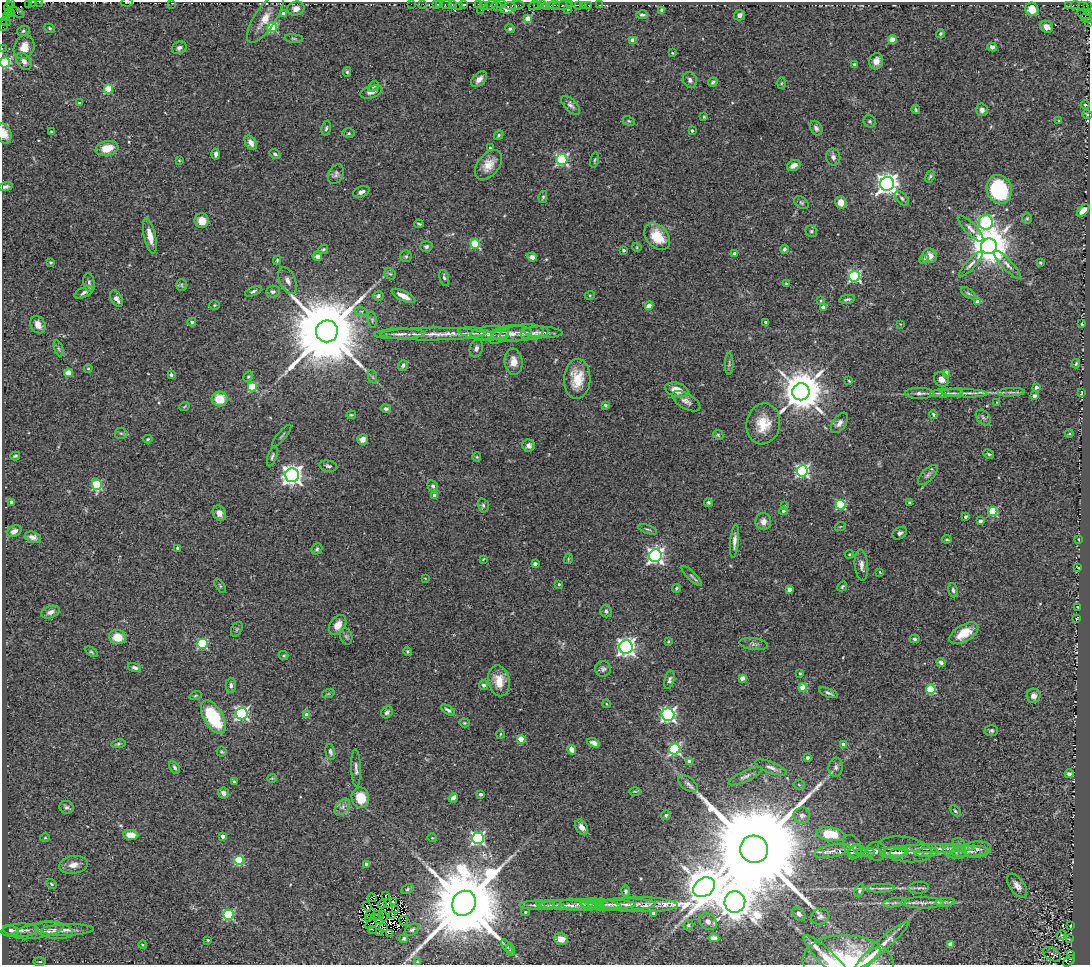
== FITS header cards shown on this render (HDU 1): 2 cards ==
NAXIS1  =                 1088
NAXIS2  =                  963

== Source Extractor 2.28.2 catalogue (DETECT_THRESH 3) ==
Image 1088 x 963 px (HDU 1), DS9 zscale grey, 1 PNG px = 1 image px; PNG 1092 x 967 px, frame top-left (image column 1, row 963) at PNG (2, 2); each listed source drawn as its Kron ellipse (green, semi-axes under 4 px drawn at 4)
Background 0.399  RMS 0.04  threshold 0.12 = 3 sigma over >= 5 px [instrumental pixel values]
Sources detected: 458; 7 with non-positive FLUX_AUTO (blend fragments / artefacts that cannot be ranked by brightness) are neither listed nor drawn; the other 451 listed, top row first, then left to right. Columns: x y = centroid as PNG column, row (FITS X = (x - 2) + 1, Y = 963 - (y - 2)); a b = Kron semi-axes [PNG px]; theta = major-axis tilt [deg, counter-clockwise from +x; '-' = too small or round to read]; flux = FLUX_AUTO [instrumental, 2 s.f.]
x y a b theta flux
11 2 2 2 - 12
32 2 3 2 - 110
39 2 2 2 - 9.4
127 2 6 2 10 1.9
28 3 3 2 - 30
172 3 3 2 - 6.2
411 4 2 2 - 11
423 4 2 2 - 12
436 4 3 2 - 19
440 4 2 2 - 27
463 4 3 3 - 16
501 4 4 2 - 180
446 5 6 3 0 58
452 5 3 3 - 7.1
478 5 4 2 - 54
483 5 4 2 - 21
491 5 7 3 33 130
537 5 3 3 - 26
543 5 3 2 - 65
551 5 3 3 - 54
554 5 6 3 9 82
570 5 2 2 - 10
578 5 3 3 - 47
583 5 2 2 - 4.3
589 5 3 3 - 57
600 5 2 2 - 1.9
1075 5 5 3 - 9.1
8 6 5 4 - 80
459 6 3 2 - 20
497 6 6 3 -32 82
515 6 10 3 5 160
534 6 5 3 - 84
547 6 2 2 - 20
562 6 9 3 4 57
1069 6 2 2 - 9.9
1088 6 3 2 - 56
1084 7 6 3 -42 56
508 8 8 5 16 91
296 9 8 7 - 17
568 9 3 3 - 3.2
1032 9 7 6 - 41
481 10 2 2 - 21
662 10 4 4 - 6.9
8 12 3 3 - 70
17 13 8 2 -33 22
1089 13 4 2 - 35
12 14 3 3 - 250
283 14 4 3 - 14
1085 14 7 4 -12 110
642 15 6 3 -2 5.3
739 15 5 5 - 8.8
6 17 2 2 - 19
265 18 29 10 56 40
528 18 4 4 - 55
1087 18 6 3 -21 58
6 22 5 3 - 38
1089 23 3 2 - 27
3 26 5 3 - 55
272 27 5 5 - 200
1046 27 7 5 -35 13
50 28 5 3 - 3.7
510 29 4 4 - 4.7
23 31 6 5 - 4.4
940 34 4 4 - 3.5
294 39 9 3 -5 4.4
633 40 4 4 - 35
892 40 4 4 - 59
24 47 12 10 66 32
992 47 5 4 - 10
2 48 2 2 - 7.3
179 48 7 6 - 9.1
672 53 3 2 - 2.3
24 61 9 6 -55 15
876 61 8 7 - 18
5 63 5 5 - 350
854 64 3 3 - 3.9
347 72 5 4 - 4
479 79 9 6 44 15
690 80 8 7 - 10
713 82 5 3 - 4.8
781 83 6 4 88 3.1
373 87 6 4 41 4.1
108 89 5 4 - 110
371 92 11 6 16 14
80 103 3 3 - 4.1
571 105 12 6 -45 11
1085 105 4 4 - 2.9
916 110 4 3 - 3.5
982 110 6 6 - 11
1087 114 5 3 - 2.2
704 117 3 3 - 2.9
629 121 6 4 -25 3.7
870 121 6 6 - 5.9
1059 121 4 3 - 2.3
326 128 7 4 80 6
816 128 8 5 -61 8.8
692 131 3 3 - 5.8
52 132 3 3 - 8.8
349 133 6 5 - 4.3
4 134 10 7 -69 25
498 135 5 3 - 4
251 143 8 5 -57 15
107 148 11 7 10 47
490 148 3 3 - 3.5
216 154 5 3 - 8
275 154 6 4 -36 5.4
833 157 8 7 - 11
179 160 4 3 - 2.2
562 160 5 5 - 400
594 160 8 3 79 3.4
488 165 17 10 49 38
794 165 7 5 24 20
336 174 10 7 62 8.6
930 176 6 4 62 4.4
887 184 7 7 - 1900
6 187 7 4 9 7.3
999 189 14 12 -68 230
361 192 9 5 23 9.4
543 197 6 4 80 4.4
902 198 8 5 -47 6.6
841 202 6 5 - 22
801 203 8 5 -38 5
1083 210 7 4 43 19
1027 218 5 4 - 3.9
202 220 7 7 - 37
986 222 7 7 - 500
419 224 4 2 - 3.4
970 229 17 5 -46 13
811 231 6 5 - 4.9
150 236 18 6 -77 32
657 237 15 11 -47 62
475 244 5 4 - 170
426 246 6 5 - 5.9
989 246 8 7 - 8700
637 247 5 4 - 2.9
323 249 5 4 - 3.9
784 249 4 4 - 6.9
623 250 4 3 - 4.4
734 254 4 3 - 18
317 256 5 4 - 13
406 256 6 6 - 4.8
929 256 7 7 - 28
532 257 5 4 - 11
924 259 5 4 - 6
277 260 4 3 - 3
51 262 4 3 - 3.2
1040 263 3 3 - 3.2
971 264 16 4 47 12
1007 265 19 5 -46 14
390 274 6 5 - 4.1
854 276 5 5 - 400
444 278 8 4 -74 5.8
288 280 14 7 -66 16
89 282 9 5 -81 6.9
786 283 3 2 - 2.2
181 285 6 5 - 4.3
253 291 9 3 23 5.6
273 292 7 6 - 8.6
84 293 10 5 26 8.3
968 293 8 4 -35 5.6
590 295 5 3 - 2.9
378 296 5 5 - 6.5
403 296 13 5 -25 24
116 299 9 5 -57 16
847 299 8 3 10 5.1
821 301 3 3 - 2.8
978 302 4 4 - 37
214 305 5 4 - 3.4
649 306 4 4 - 40
823 307 4 4 - 18
361 311 6 4 -18 4.3
372 320 8 4 -83 4.7
192 322 4 4 - 7.3
766 322 3 3 - 8
900 324 3 3 - 1.7
1082 324 4 2 - 3.4
38 325 9 7 -59 23
327 331 11 11 - 49000
543 332 20 5 -3 14
476 333 18 5 -9 20
490 333 19 7 5 24
512 333 20 8 2 29
522 333 22 8 7 24
535 333 14 6 9 14
400 334 25 5 2 21
433 334 52 6 1 59
499 336 11 6 28 8.9
476 348 9 6 71 9.7
58 349 8 3 -71 4.3
513 362 13 9 -85 28
729 364 11 4 -90 5.5
1076 364 5 3 - 3
403 365 5 4 - 6.5
88 368 4 3 - 3.5
68 373 4 4 - 48
946 373 4 4 - 22
171 375 4 3 - 5.4
248 377 6 4 62 3.6
373 377 7 4 -71 4.3
577 379 20 13 87 61
941 379 8 7 - 17
849 381 4 2 - 2.3
252 387 4 4 - 140
1036 387 4 3 - 11
676 390 12 7 -16 31
801 392 8 8 - 11000
1011 392 13 3 4 7.6
1082 392 3 2 - 1.6
920 393 14 5 -2 13
947 393 16 3 2 12
964 393 23 3 -3 17
1034 396 3 3 - 12
220 399 8 7 - 52
686 401 16 7 -30 14
997 402 3 2 - 1.6
605 405 4 3 - 4.6
184 407 5 3 - 2.4
386 408 5 4 - 5.8
933 414 4 3 - 3.8
351 415 4 3 - 2.7
983 418 9 6 -49 7.5
839 423 12 6 54 13
763 424 20 17 78 67
121 433 6 5 - 5.6
1069 434 4 3 - 2.1
718 435 5 4 - 3.4
282 436 14 2 50 3.4
148 439 5 4 - 3.5
363 439 5 5 - 19
529 445 6 6 - 9.6
989 454 6 4 -27 3.9
15 456 5 3 - 3.9
272 456 10 4 70 6.2
477 457 4 4 - 2.7
328 466 9 5 -12 7.1
802 471 6 5 - 550
292 475 7 7 - 1700
928 475 12 6 45 9.7
97 485 5 5 - 190
433 486 6 4 -61 6.1
435 495 4 4 - 23
12 502 4 4 - 17
708 502 4 4 - 4.8
909 503 3 3 - 4
483 505 7 5 -75 5.8
840 505 5 5 - 220
785 506 4 2 - 1.9
783 511 4 4 - 5.3
993 512 4 4 - 150
219 513 8 6 -63 15
965 517 3 3 - 5.9
980 521 4 3 - 12
763 522 8 8 - 18
840 527 5 3 - 2.4
648 529 10 4 -19 4.8
14 531 8 5 26 15
900 533 8 5 31 8.2
33 537 8 5 -15 13
947 539 5 3 - 3.4
1079 539 3 2 - 2.3
734 541 17 4 84 14
178 548 4 3 - 11
317 549 6 5 - 4.7
849 554 4 4 - 2.9
655 556 6 6 - 1000
483 559 4 2 - 2.2
568 559 5 3 - 2.4
535 564 4 3 - 13
861 565 15 6 -85 15
1078 567 3 2 - 1.8
880 572 4 3 - 2.8
692 576 13 4 -45 6.6
425 578 4 2 - 1.6
559 584 3 3 - 3.1
220 586 8 3 -57 3.5
842 586 5 3 - 3.3
676 588 4 3 - 3.8
790 589 4 4 - 28
953 590 7 4 -80 5.8
1078 607 4 2 - 0.92
606 611 6 5 - 6.9
50 612 9 6 21 13
1077 618 3 2 - 2.1
338 625 11 7 58 27
237 629 8 5 60 4.1
964 633 16 8 31 52
346 636 8 6 -73 5.9
117 637 8 7 - 41
915 639 5 4 - 4.8
668 641 3 2 - 2.5
202 644 5 5 - 210
754 644 14 6 -8 10
626 647 7 6 - 1300
408 651 4 4 - 3.5
91 652 7 4 -33 3.8
284 655 5 4 - 3.8
941 662 4 3 - 8.5
135 668 7 4 -19 7.5
603 669 8 8 - 8.5
800 674 3 3 - 3.1
742 678 4 4 - 22
669 680 9 4 76 7.4
499 681 15 11 -79 45
231 685 7 5 89 8.5
484 685 5 4 - 6.7
803 687 4 4 - 69
931 689 5 4 - 160
828 693 10 4 -21 6.5
328 694 6 4 19 3.4
195 696 6 3 19 2.7
1034 696 7 7 - 15
607 704 4 3 - 2.1
448 710 8 4 -35 7
387 712 6 5 - 7.3
242 713 6 6 - 560
307 715 4 4 - 26
668 715 6 6 - 730
213 717 18 9 -59 170
464 723 5 4 - 3.3
991 730 7 5 -1 6.1
500 734 5 3 - 2.5
521 739 4 4 - 69
594 743 7 4 -22 9.8
118 744 7 4 7 4.3
843 744 4 4 - 9.5
675 749 6 5 - 370
572 750 5 4 - 24
222 752 5 5 - 3.7
330 752 8 4 -77 7
808 758 3 3 - 8.2
690 761 4 4 - 40
174 767 7 4 -57 5.7
836 767 9 7 84 9.7
356 768 19 4 -88 11
771 768 16 5 -21 13
1069 774 4 4 - 6.4
745 776 18 5 24 12
272 778 5 4 - 2.9
234 782 4 3 - 4.5
688 784 11 6 -35 11
799 785 5 5 - 3.8
635 791 6 4 0 2.9
223 793 5 5 - 14
481 794 3 3 - 9.4
360 798 10 9 - 63
453 798 5 4 - 13
66 807 7 6 - 6.7
342 807 9 6 50 12
955 811 6 4 -46 3.9
666 815 5 4 - 4.3
802 816 8 8 - 11
582 827 8 5 -56 17
831 834 14 7 -9 83
131 835 7 5 -6 37
223 836 4 3 - 16
45 838 5 4 - 3
432 838 4 4 - 2.5
478 838 6 5 - 500
959 844 7 5 -42 5.9
852 846 12 8 -58 14
935 848 38 4 0 31
754 849 14 13 - 120000
859 849 6 4 -19 4.9
905 849 27 12 -9 38
977 849 14 8 6 16
832 851 18 6 11 20
876 851 10 9 - 13
955 851 12 7 -8 17
969 851 19 5 4 21
855 852 7 6 - 8.9
899 852 9 4 8 5.9
865 853 9 4 1 8.6
893 853 12 5 7 13
927 853 12 4 3 8.9
239 860 5 4 - 170
367 864 4 4 - 18
73 865 14 9 8 24
51 884 5 4 - 4
1017 886 14 7 -53 16
704 887 12 9 36 11000
881 888 13 4 3 9.5
919 888 10 6 4 8.2
407 889 6 4 28 4.8
626 891 5 4 - 5.1
859 891 6 4 63 5
385 895 3 2 - 4
372 898 5 3 - 1
393 901 2 2 - 1.5
735 902 11 10 - 7900
945 902 9 4 5 7.9
464 903 13 11 53 54000
894 903 12 4 9 9.1
922 903 21 5 0 17
382 904 4 2 - 1.6
388 904 4 2 - 2.7
612 904 24 4 0 14
625 904 30 6 0 24
537 905 18 4 1 13
550 905 12 4 8 8.2
568 905 32 5 -3 25
580 905 20 5 -4 16
592 905 11 5 -6 8.9
600 905 20 6 -6 16
640 905 38 7 -1 34
367 907 5 2 - 1.7
395 909 3 3 - 4.2
525 912 4 4 - 3.6
653 913 3 3 - 12
370 914 6 2 52 1.8
799 914 8 5 -46 9
228 915 5 5 - 260
378 915 5 2 - 3.6
393 915 4 2 - 4
383 916 5 3 - 2.4
820 917 9 7 16 9.5
369 919 3 2 - 1.4
378 919 5 2 - 5.1
404 921 5 3 - 7.1
708 922 9 7 -38 16
371 924 6 2 37 0.94
688 925 5 5 - 4.7
1071 925 3 2 - 2
384 927 3 2 - 2.3
11 930 8 4 -14 11
20 930 19 6 3 22
54 930 19 8 -10 22
67 930 26 5 2 24
372 930 3 2 - 1.9
412 930 8 5 32 5.5
38 931 26 7 11 28
379 933 2 2 - 3.5
390 933 3 2 - 2.6
1061 935 5 4 - 3.1
714 938 5 4 - 17
404 939 4 4 - 4.6
561 939 7 6 - 19
1069 939 2 2 - 1.6
208 940 3 2 - 2.7
950 944 4 4 - 31
143 945 4 3 - 3.2
882 945 35 6 42 32
507 946 8 4 -54 5
511 950 6 3 -71 3.6
1052 954 9 6 -32 11
1070 955 3 2 - 10
829 960 34 7 -45 74
867 960 17 5 42 55
1069 961 7 4 43 270
39 962 6 3 0 3.8
417 962 3 3 - 2.6
848 962 45 26 -4 190
At the frame edge (FLAGS 8, measured only in part): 17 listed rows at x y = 11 2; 32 2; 39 2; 127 2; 28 3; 172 3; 1088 6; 1089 13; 1089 23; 3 26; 2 48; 5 63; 4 134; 829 960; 867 960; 1069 961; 848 962
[7 non-positive-flux detections neither listed nor drawn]